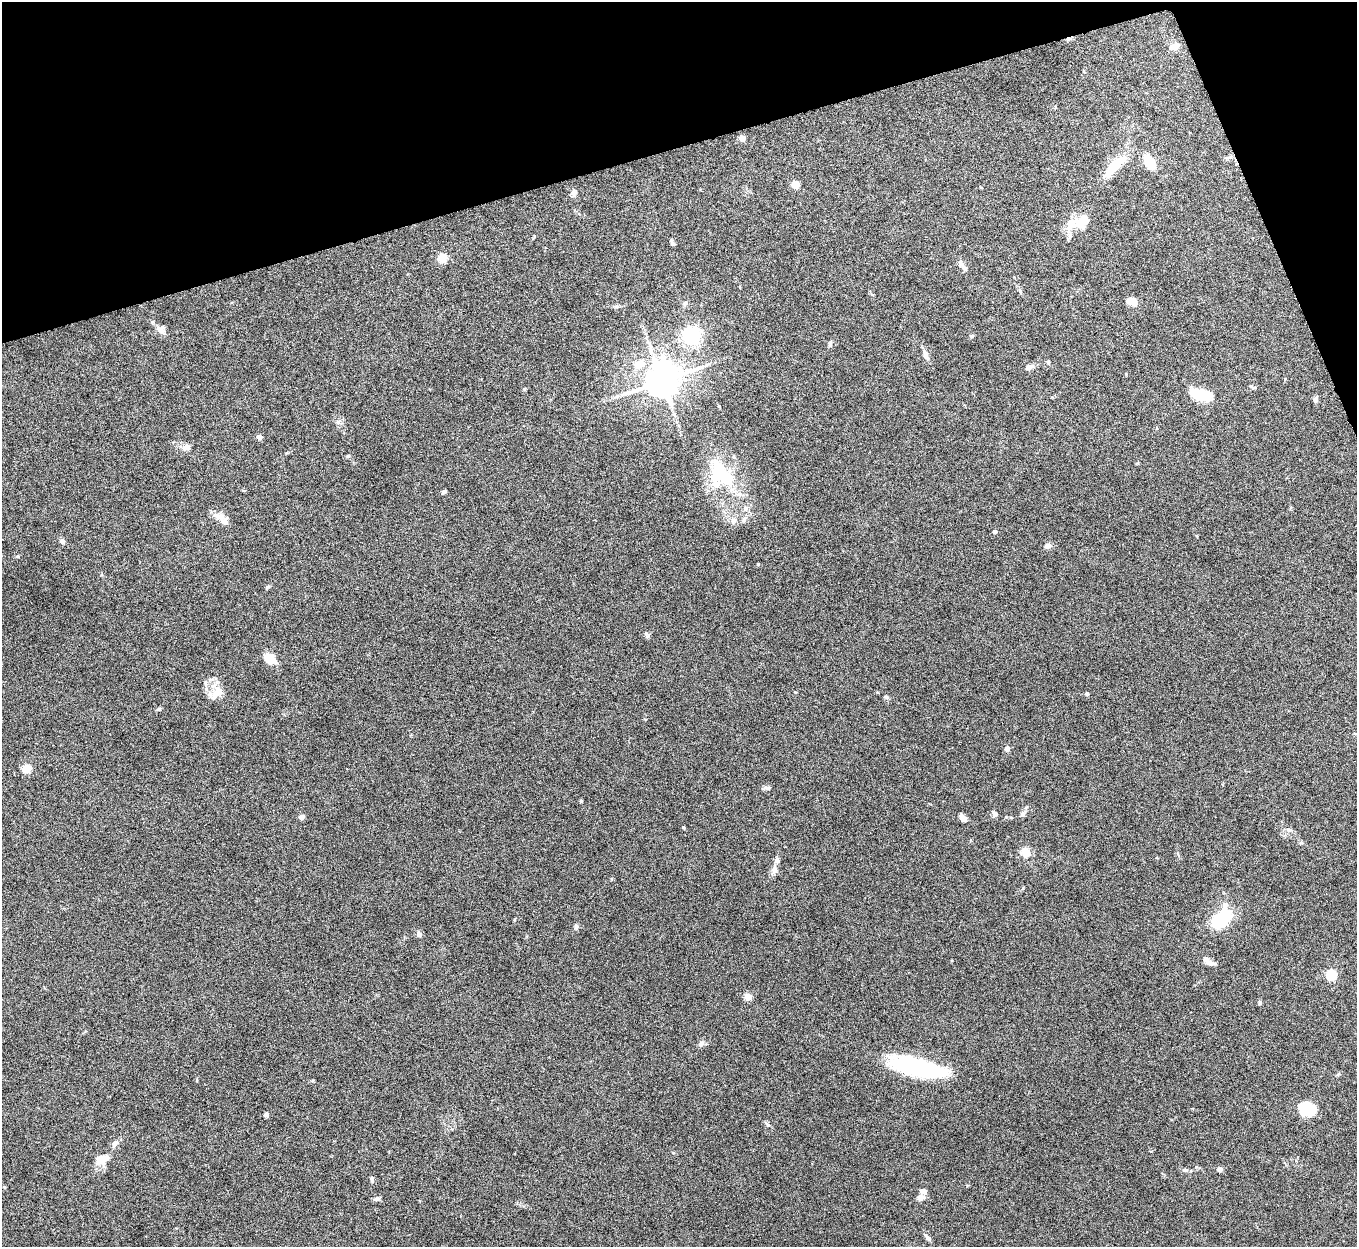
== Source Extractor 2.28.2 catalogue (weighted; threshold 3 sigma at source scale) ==
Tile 3 of 4 x 4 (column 3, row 1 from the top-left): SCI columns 2710-4064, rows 3884-5128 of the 5422 x 5403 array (HDU 1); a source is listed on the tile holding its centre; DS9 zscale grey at full resolution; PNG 1359 x 1249 px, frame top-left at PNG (2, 2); no overlay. Shown black and unused: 14% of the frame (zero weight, under 5 of 10 exposures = <1% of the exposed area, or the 3 px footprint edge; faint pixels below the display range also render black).
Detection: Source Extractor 2.28.2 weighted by HDU 2 'WHT'; one run over the whole footprint, this tile lists its part. Background 0.145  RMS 0.0057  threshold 0.0235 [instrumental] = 3 sigma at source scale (4.09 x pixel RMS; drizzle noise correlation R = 1.36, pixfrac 0.8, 0.05/0.05 arcsec/px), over >= 5 px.
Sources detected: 90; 1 inside a brighter object's white glare — not listed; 10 inside a brighter listed object's ellipse — not listed separately; the other 79 listed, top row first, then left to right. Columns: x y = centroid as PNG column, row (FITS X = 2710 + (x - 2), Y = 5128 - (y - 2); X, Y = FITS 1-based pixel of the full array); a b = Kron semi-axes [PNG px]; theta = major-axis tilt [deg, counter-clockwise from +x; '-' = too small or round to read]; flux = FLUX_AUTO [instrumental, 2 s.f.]
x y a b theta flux
1176 46 11 8 77 2.3
742 138 4 4 - 7
1149 161 13 9 -55 12
1117 164 20 11 41 13
796 184 5 5 - 13
574 192 10 7 84 1.7
1070 222 39 16 -10 8.1
672 243 8 3 -56 1.1
442 258 5 5 - 20
960 263 12 7 -63 1.9
1020 291 6 5 - 0.87
1132 301 9 7 -16 5.4
685 303 7 5 29 1.3
160 330 16 6 -43 3.2
691 335 6 6 - 210
972 336 6 4 1 0.75
830 343 8 5 81 1.1
926 355 14 6 -68 2.3
1048 362 4 4 - 0.56
639 364 8 7 - 6.9
1029 367 10 6 26 2.1
662 380 10 9 - 1300
524 389 4 4 - 0.57
1201 395 24 11 -14 16
1315 399 8 5 89 1.4
259 437 4 4 - 3.7
186 447 11 7 12 2.7
348 456 5 4 - 0.65
722 474 41 17 -52 28
444 492 6 4 15 0.89
745 508 8 7 - 1.9
220 517 16 10 -30 4.1
744 519 9 5 63 1.3
734 520 9 7 33 1.9
995 531 4 4 - 1.4
62 541 6 6 - 1.6
1048 546 8 7 - 1.6
18 556 5 3 - 0.41
758 564 4 4 - 0.37
267 587 7 4 45 0.73
269 659 13 9 -38 8.6
218 692 15 13 37 6
1087 693 4 4 - 0.82
159 709 6 4 17 0.91
1007 749 4 4 - 4.9
27 768 5 5 - 20
767 788 11 5 -8 1.2
581 801 4 4 - 0.61
995 814 8 6 -57 1.4
1022 814 8 6 46 1.5
301 817 4 4 - 4.6
963 818 8 5 -47 3
683 827 4 3 - 0.49
1289 830 8 6 11 1.4
1025 852 5 5 - 23
777 860 9 6 76 1.7
774 870 10 8 -81 2.4
1225 905 10 7 71 2.9
1221 919 17 10 41 35
576 927 8 5 -89 1.1
419 934 8 6 -58 1.7
1206 960 10 8 -39 2.1
1331 974 5 5 - 42
748 997 5 4 - 11
1260 1002 6 5 - 0.88
701 1043 9 6 60 1.8
917 1067 53 15 -14 66
1307 1109 18 16 -2 12
266 1115 5 5 - 1.2
767 1124 9 4 -35 0.96
114 1144 10 7 53 2.2
103 1159 17 9 24 6.3
1220 1169 5 5 - 2.3
1185 1170 8 5 -9 1.1
372 1179 8 5 -84 1
923 1191 8 5 -14 1.9
920 1197 7 5 6 3.7
377 1199 9 5 9 1.2
927 1238 12 5 -50 1.5
Unlisted compact peaks at least as high as the median listed source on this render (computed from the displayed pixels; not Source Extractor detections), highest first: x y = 647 636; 795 692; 673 1153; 886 697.